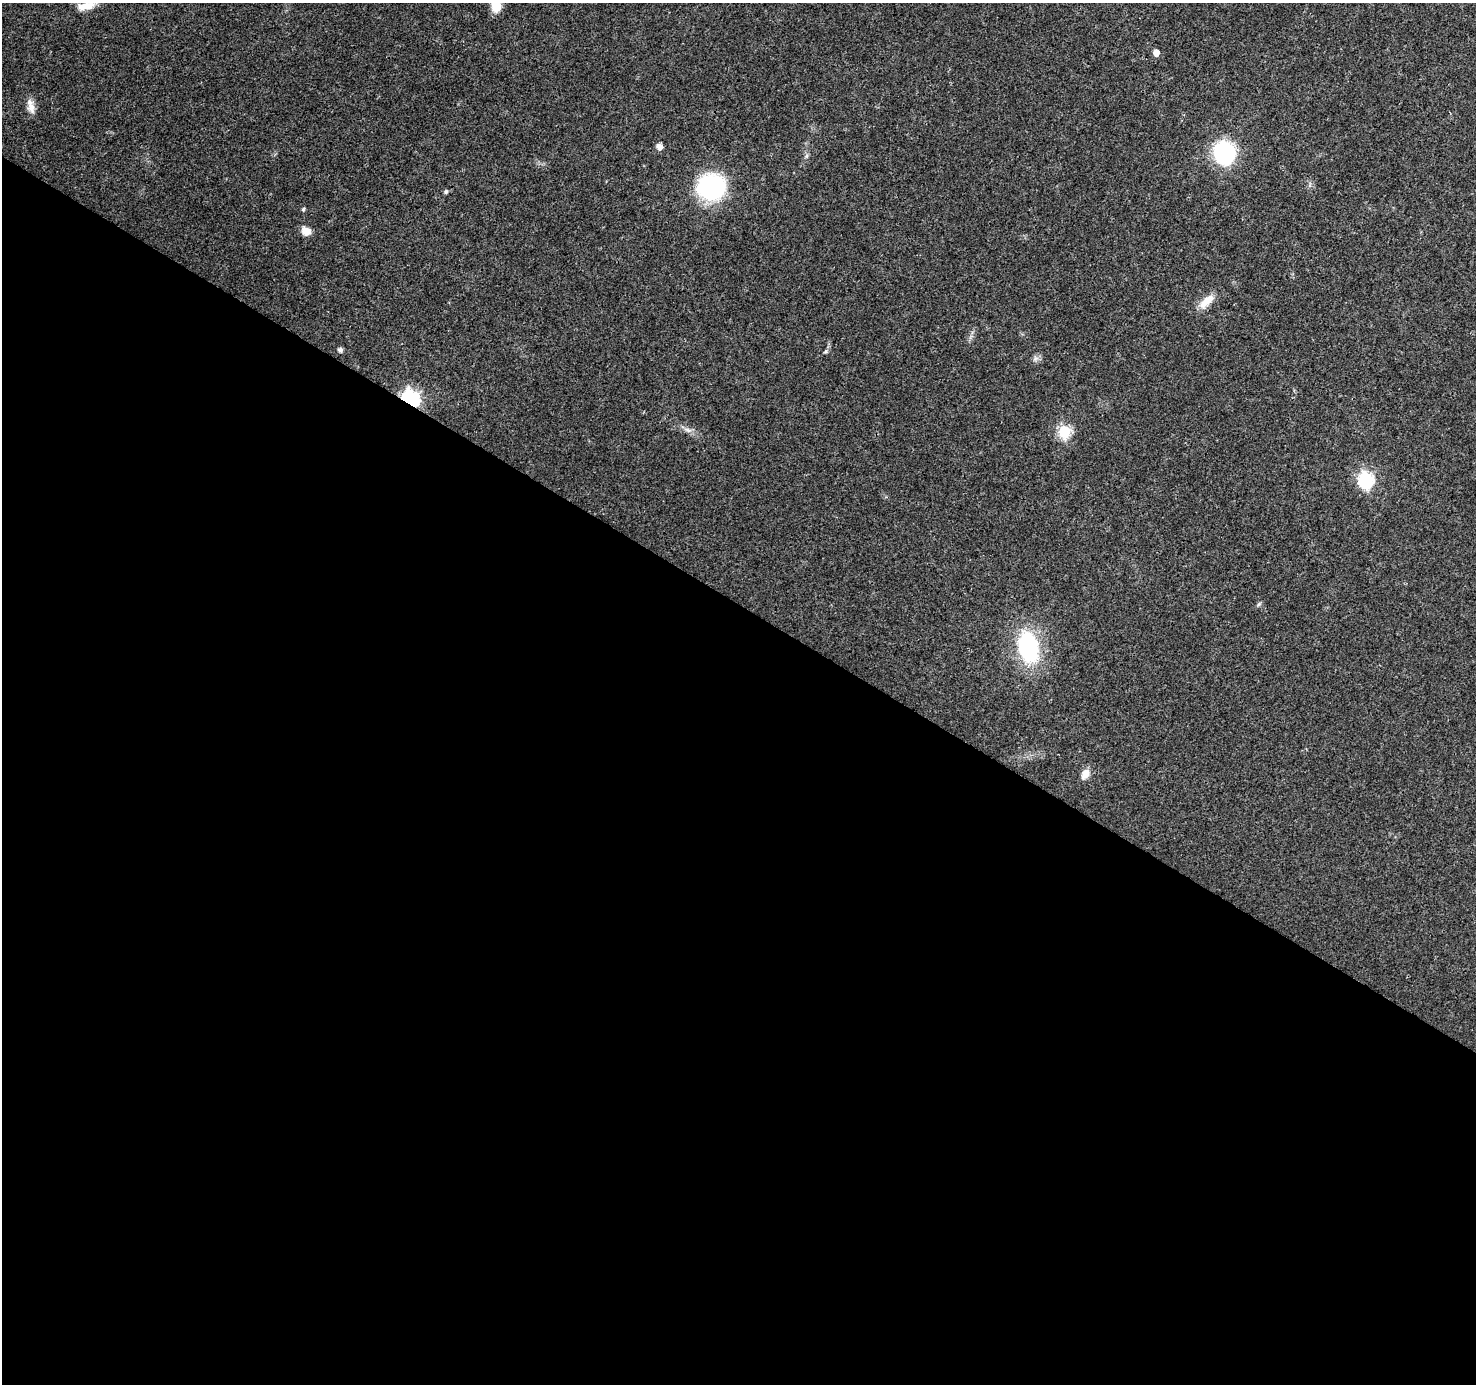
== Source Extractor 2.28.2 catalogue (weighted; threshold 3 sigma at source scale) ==
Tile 14 of 4 x 4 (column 2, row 4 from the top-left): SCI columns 1484-2957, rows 256-1637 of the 5906 x 5969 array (HDU 1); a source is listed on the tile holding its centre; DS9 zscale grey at full resolution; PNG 1478 x 1386 px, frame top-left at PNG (2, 3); no overlay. Shown black and unused: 56% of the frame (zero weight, under 3 of 4 exposures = <1% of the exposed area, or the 3 px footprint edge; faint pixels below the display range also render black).
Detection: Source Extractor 2.28.2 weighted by HDU 2 'WHT'; one run over the whole footprint, this tile lists its part. Background 0.0264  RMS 0.0033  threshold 0.0148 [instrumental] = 3 sigma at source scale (4.5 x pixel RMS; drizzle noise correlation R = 1.50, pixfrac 1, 0.0396/0.0396 arcsec/px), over >= 5 px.
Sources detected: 21; all 21 listed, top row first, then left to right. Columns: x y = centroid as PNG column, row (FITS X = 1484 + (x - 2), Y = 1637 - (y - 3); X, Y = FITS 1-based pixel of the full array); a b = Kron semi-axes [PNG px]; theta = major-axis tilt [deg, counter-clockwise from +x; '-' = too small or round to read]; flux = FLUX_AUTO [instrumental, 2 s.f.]
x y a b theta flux
496 5 16 11 -69 5.7
86 6 22 8 10 4.2
1156 53 5 5 - 2.5
31 106 22 8 -77 2.8
659 147 5 5 - 2.4
1224 153 15 14 - 43
711 187 29 24 1 37
446 192 6 5 - 0.56
303 209 6 4 86 0.51
306 231 9 8 - 3.6
1207 301 24 9 43 4.5
340 350 5 5 - 1.2
826 351 6 5 - 0.55
1036 358 8 6 72 1.1
411 399 7 6 - 120
688 430 11 5 -24 1.4
1064 431 6 6 - 40
1366 480 8 7 - 68
1259 604 8 3 45 0.47
1028 647 32 19 -79 34
1085 774 13 9 62 2.6
Overlapping masked pixels (flux is a lower limit): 1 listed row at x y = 411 399
Isophote crosses this tile's border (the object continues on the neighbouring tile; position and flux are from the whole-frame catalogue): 2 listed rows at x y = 496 5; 86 6